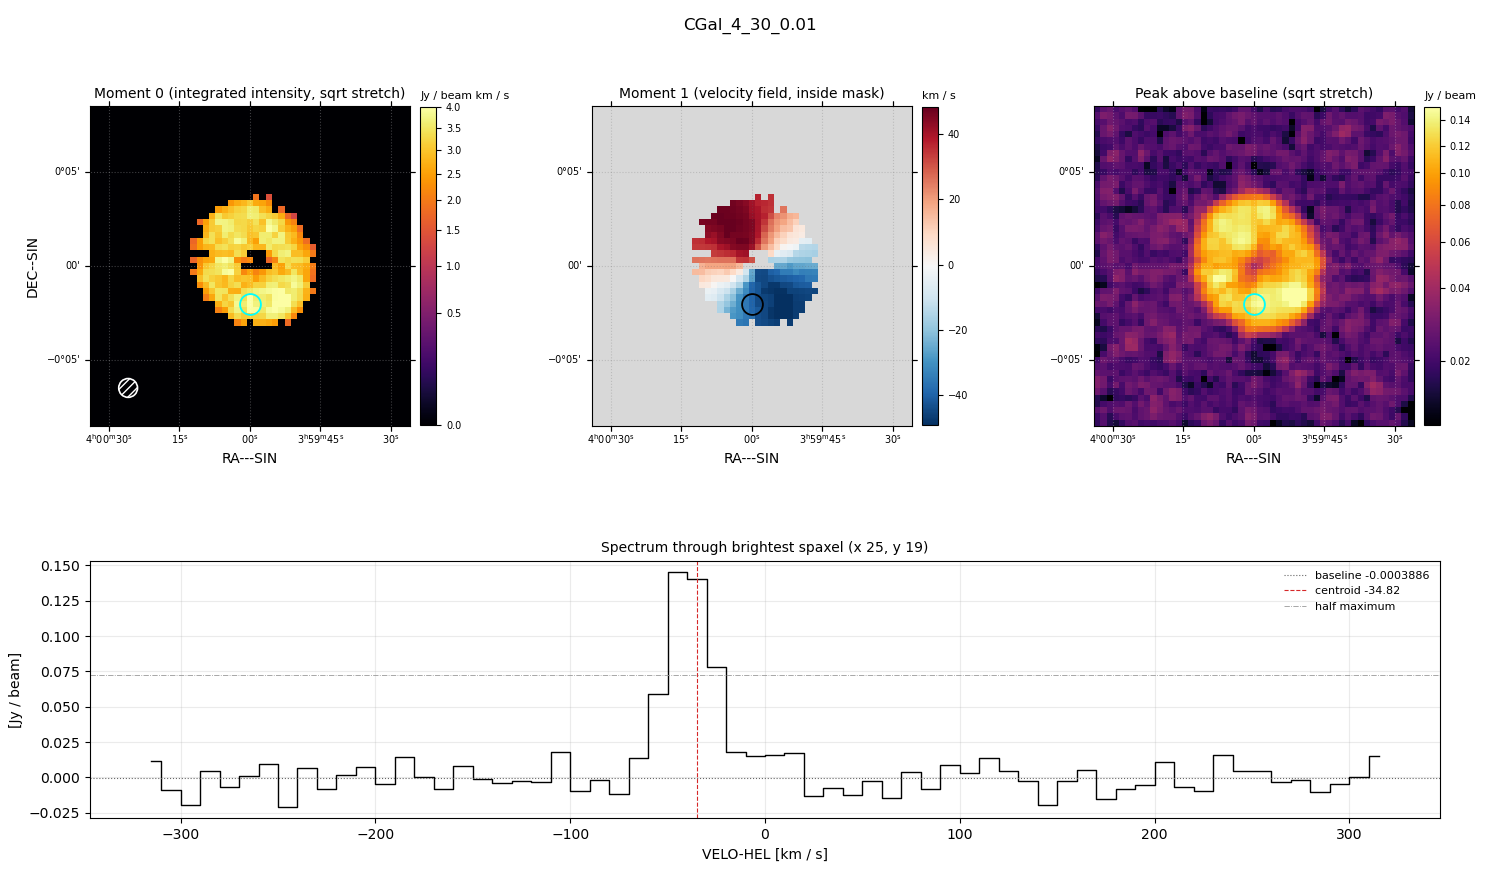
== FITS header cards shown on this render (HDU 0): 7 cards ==
OBJECT  = 'CGal_4_30_0.01'
BUNIT   = 'JY/BEAM '           /
CTYPE1  = 'RA---SIN'           /
CTYPE2  = 'DEC--SIN'           /
CTYPE3  = 'VELO-HEL'           /
NAXIS3  =                   64 / length of data axis 3
CUNIT3  = 'km/s    '           /

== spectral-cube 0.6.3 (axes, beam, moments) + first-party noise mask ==
SpectralCube HDU 0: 64 channels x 51 x 51 spaxels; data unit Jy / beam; figure title: CGal_4_30_0.01
Units: BUNIT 'JY/BEAM' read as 'Jy/beam' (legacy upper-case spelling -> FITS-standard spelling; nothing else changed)
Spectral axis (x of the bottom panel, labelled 'VELO-HEL [km / s]'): -315 .. 315 km / s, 64 channels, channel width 10 km / s
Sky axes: RA---SIN/DEC--SIN; field 17' x 17' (20 arcsec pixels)
Beam (drawn as the hatched ellipse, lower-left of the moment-0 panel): BMAJ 60 arcsec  BMIN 60 arcsec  BPA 0 deg
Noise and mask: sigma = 1.0e-02 Jy / beam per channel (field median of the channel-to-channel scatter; agrees with the line-free scatter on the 2298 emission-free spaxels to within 1%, no correlation factor applied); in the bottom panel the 60 channels outside the line scatter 0.011 Jy / beam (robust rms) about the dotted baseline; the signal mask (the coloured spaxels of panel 2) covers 12% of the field
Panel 1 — Moment 0 (line voxels x channel width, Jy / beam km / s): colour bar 0 .. 4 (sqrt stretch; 0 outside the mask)
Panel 2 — Moment 1 (intensity-weighted velocity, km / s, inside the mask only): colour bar -49.1 .. 48.1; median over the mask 0.8
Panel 3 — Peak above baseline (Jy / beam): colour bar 0.0144 .. 0.151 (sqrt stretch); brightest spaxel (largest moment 0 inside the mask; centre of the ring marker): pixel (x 25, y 19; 0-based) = FK5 04h00m00s -00d02m00s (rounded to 2 s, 20 arcsec steps: no finer than the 20 arcsec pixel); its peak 0.146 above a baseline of -0.0003886
Panel 4 — spectrum at that spaxel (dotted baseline -0.0003886 Jy / beam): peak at -45 km / s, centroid -34.82 km / s (red dashed line; intensity-weighted over the run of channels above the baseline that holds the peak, -70 .. 20 km / s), W50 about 30 km / s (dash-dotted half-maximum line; edge to edge of the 3 channels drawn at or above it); detected line -60 .. -20 km / s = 4 of 64 channels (6%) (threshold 4 sigma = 0.04 Jy / beam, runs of >= 3 channels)